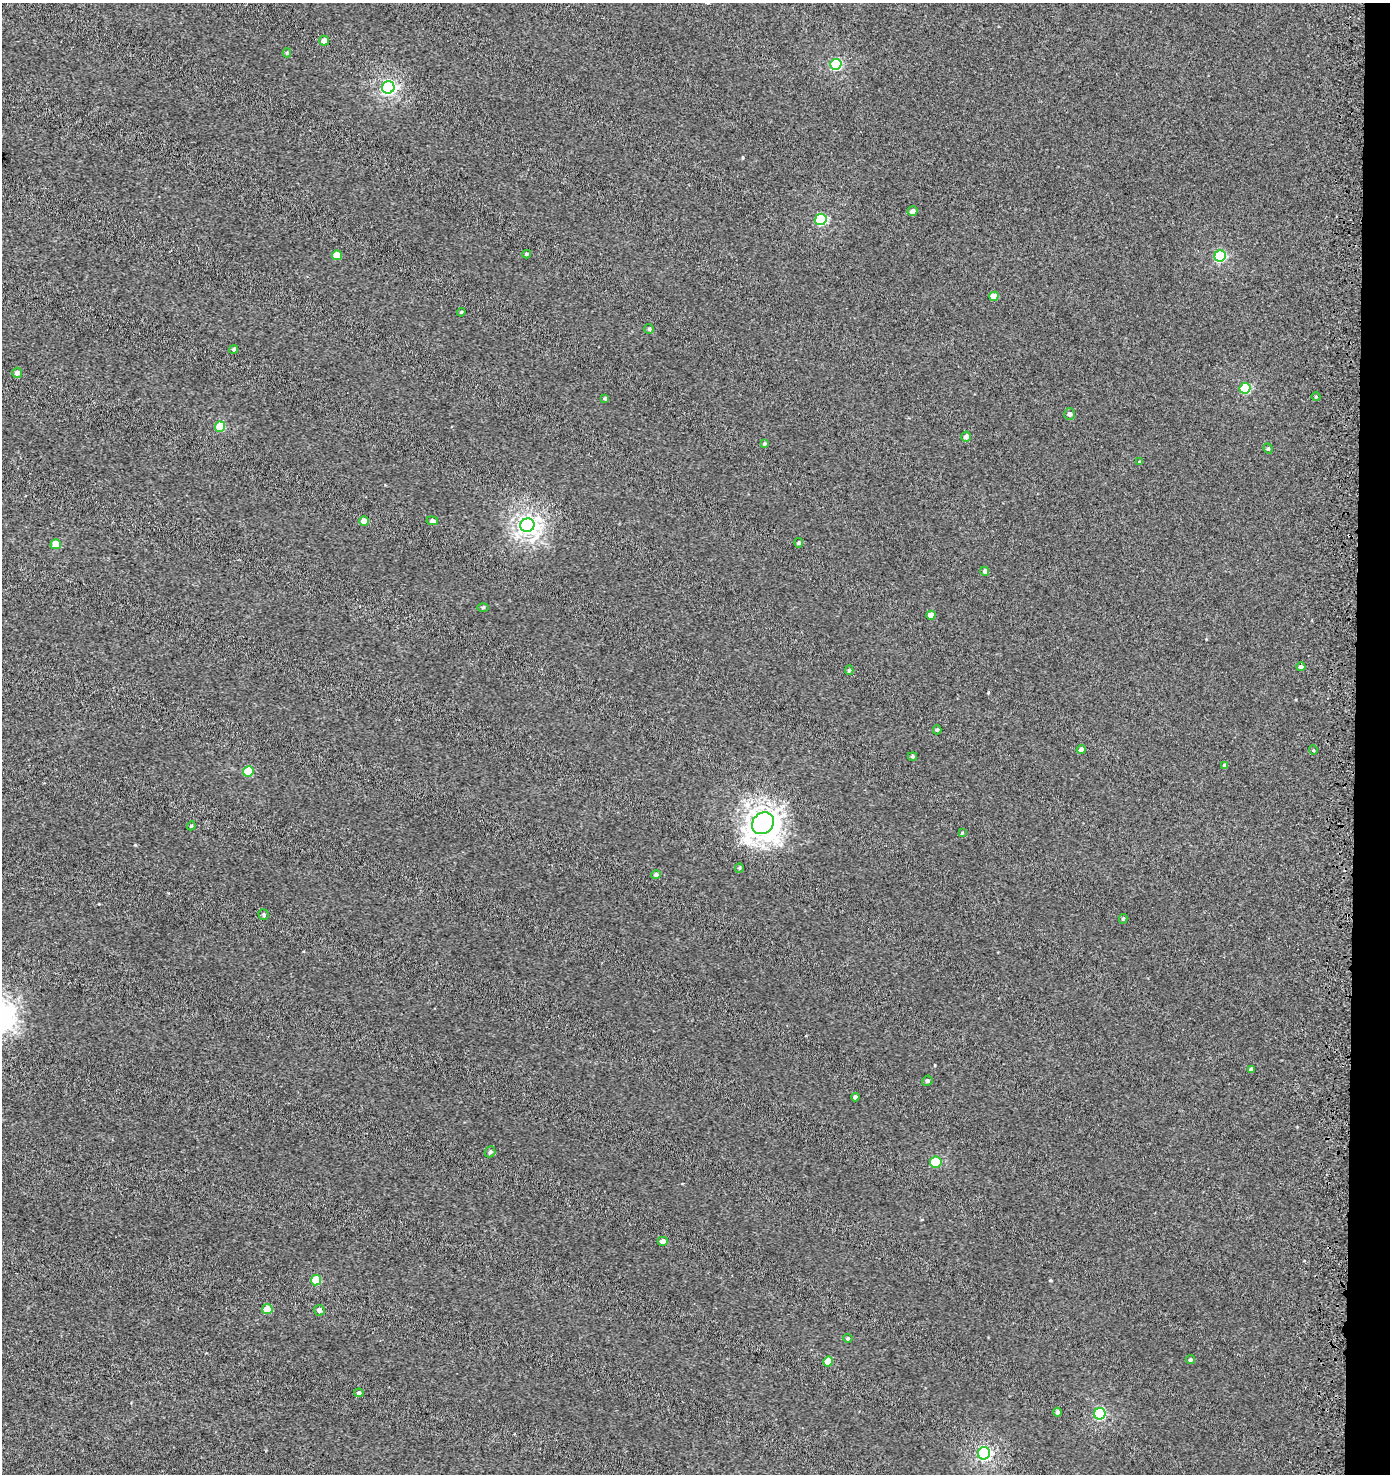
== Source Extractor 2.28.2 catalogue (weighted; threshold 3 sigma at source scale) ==
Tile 6 of 3 x 3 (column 3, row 2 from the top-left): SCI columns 3116-4503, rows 1576-3047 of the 4819 x 4580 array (HDU 1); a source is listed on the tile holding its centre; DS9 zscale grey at full resolution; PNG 1392 x 1476 px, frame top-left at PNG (2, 3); each listed source drawn as its Kron ellipse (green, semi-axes under 4 px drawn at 4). Shown black and unused: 3% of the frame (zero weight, under 3 of 5 exposures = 3% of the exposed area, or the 3 px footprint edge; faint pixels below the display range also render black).
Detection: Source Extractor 2.28.2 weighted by HDU 2 'WHT'; one run over the whole footprint, this tile lists its part. Background -2.44e-04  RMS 0.0028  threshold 0.0126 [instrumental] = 3 sigma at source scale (4.5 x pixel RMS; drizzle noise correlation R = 1.50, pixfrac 1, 0.0396/0.0396 arcsec/px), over >= 5 px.
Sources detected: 62; all 62 listed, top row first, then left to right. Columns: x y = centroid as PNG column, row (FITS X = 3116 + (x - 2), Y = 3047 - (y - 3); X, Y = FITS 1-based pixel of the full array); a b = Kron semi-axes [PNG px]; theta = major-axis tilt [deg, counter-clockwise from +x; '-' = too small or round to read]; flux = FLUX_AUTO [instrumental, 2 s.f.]
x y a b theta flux
324 41 5 5 - 1.8
287 53 4 4 - 0.37
836 64 6 5 - 25
388 87 6 6 - 56
912 211 5 4 - 1.3
821 219 5 5 - 21
527 254 4 3 - 0.37
337 255 5 4 - 4.9
1220 256 6 5 - 25
994 296 5 4 - 3
461 312 4 3 - 0.3
649 329 5 4 - 0.51
234 349 5 4 - 0.57
17 373 5 5 - 0.93
1245 388 5 5 - 16
1316 397 4 3 - 0.25
605 398 4 4 - 0.37
1070 414 6 5 - 0.8
220 427 5 5 - 9
966 436 5 4 - 1.2
765 443 4 4 - 0.38
1268 449 5 4 - 0.39
1140 462 3 3 - 0.37
364 521 5 4 - 2.2
432 521 6 4 -5 0.71
527 525 7 6 - 120
799 543 4 4 - 0.45
56 544 5 5 - 4.6
985 571 4 4 - 0.69
483 607 5 3 - 0.32
931 615 4 4 - 2.5
1301 667 4 4 - 0.81
849 670 5 4 - 0.43
937 730 4 4 - 0.37
1081 749 4 4 - 1
1313 750 5 3 - 0.27
913 756 4 3 - 0.35
1225 765 4 4 - 0.54
248 771 5 5 - 7.5
763 823 12 10 43 240
191 826 4 3 - 0.25
962 833 4 3 - 0.25
739 868 5 4 - 0.35
656 875 5 4 - 0.73
264 915 5 5 - 0.48
1123 919 5 4 - 0.44
1251 1069 4 3 - 0.62
927 1081 5 5 - 0.51
855 1097 4 4 - 0.87
490 1152 6 5 - 0.65
936 1162 6 5 - 9.1
663 1241 5 4 - 1.4
316 1280 5 5 - 7.8
267 1309 5 5 - 3.7
319 1310 5 5 - 0.99
848 1338 4 4 - 0.29
1190 1360 4 4 - 0.54
828 1362 5 5 - 4.6
359 1393 5 4 - 0.55
1057 1412 4 4 - 0.77
1100 1414 6 5 - 26
984 1453 6 6 - 49